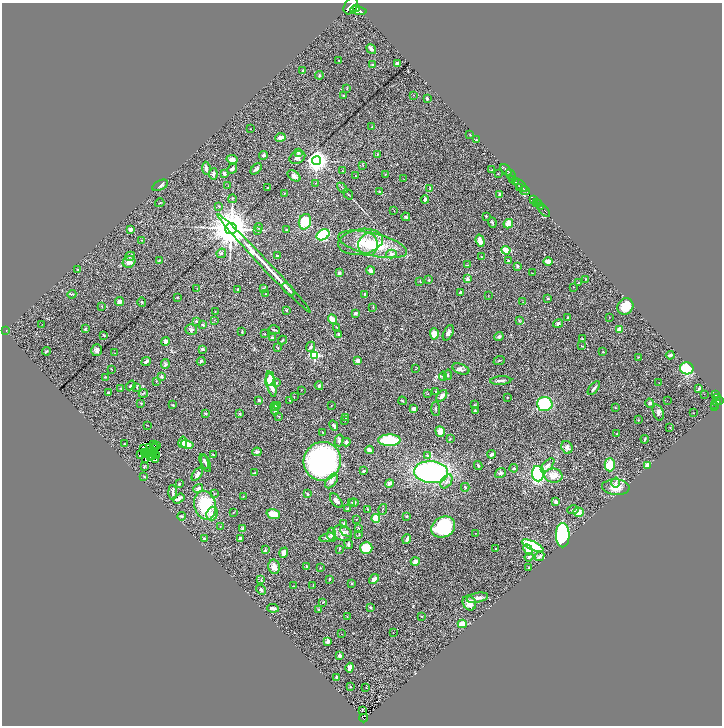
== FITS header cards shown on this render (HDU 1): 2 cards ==
NAXIS1  =                 1440
NAXIS2  =                 1447

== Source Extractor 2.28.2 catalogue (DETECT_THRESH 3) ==
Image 1440 x 1447 px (HDU 1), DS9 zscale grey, zoomed out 1/2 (1 PNG px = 2 x 2 image px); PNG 724 x 728 px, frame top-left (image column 1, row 1446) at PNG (2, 3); each listed source drawn as its Kron ellipse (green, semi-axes under 4 px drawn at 4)
Background 1.17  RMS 0.058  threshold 0.175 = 3 sigma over >= 5 px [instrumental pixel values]
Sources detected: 411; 47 cannot appear on this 1/2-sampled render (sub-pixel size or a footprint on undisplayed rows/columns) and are neither listed nor drawn; the other 364 listed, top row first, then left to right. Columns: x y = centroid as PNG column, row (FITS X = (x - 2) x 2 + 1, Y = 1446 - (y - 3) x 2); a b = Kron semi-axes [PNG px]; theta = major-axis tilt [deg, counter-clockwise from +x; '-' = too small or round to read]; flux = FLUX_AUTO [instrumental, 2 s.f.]
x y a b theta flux
351 6 9 6 57 8700
356 8 4 3 - 1900
358 10 8 4 -10 3900
371 49 5 3 - 37
339 60 2 2 - 5.7
398 64 4 3 - 47
373 65 2 2 - 13
302 71 3 3 - 7.8
319 75 4 3 - 12
347 89 3 2 - 5.8
414 95 2 1 - 2.9
344 96 3 2 - 10
427 99 3 2 - 18
372 127 3 2 - 5.6
250 129 3 1 - 3.3
470 135 3 2 - 5.7
280 137 5 3 - 54
476 140 2 2 - 8.7
298 153 4 3 - 16
377 154 3 3 - 6.1
264 155 4 3 - 20
297 157 8 6 24 51
232 159 6 4 -13 63
317 161 4 4 - 8500
363 166 3 2 - 4.3
206 168 6 4 -83 39
232 169 6 4 45 21
256 169 7 3 46 28
492 170 2 2 - 7.3
506 170 7 3 -50 1800
342 171 3 2 - 5.5
224 173 4 3 - 31
213 174 5 3 - 25
385 174 2 2 - 4.6
498 174 3 2 - 5.2
511 175 6 2 -46 1900
294 176 7 4 -35 35
356 176 2 2 - 5
404 179 2 1 - 2.8
513 179 2 1 - 200
516 182 4 3 - 820
316 183 2 2 - 4
160 185 8 4 28 27
521 185 8 2 -46 950
228 186 2 1 - 2.8
519 187 4 1 - 260
268 188 2 1 - 4.6
342 188 6 2 -45 12
430 188 4 2 - 6.5
524 190 5 3 - 1500
379 191 3 2 - 10
284 193 2 1 - 3.9
348 194 5 2 - 11
500 194 4 3 - 16
232 199 4 2 - 8.4
425 199 4 3 - 25
534 200 3 3 - 810
536 202 2 2 - 930
160 203 5 1 - 4.8
538 204 2 2 - 940
219 206 3 3 - 7.2
541 207 3 2 - 240
544 210 8 2 -47 520
394 211 2 2 - 6.1
486 216 2 2 - 7.7
406 217 4 2 - 15
305 222 8 6 76 230
492 222 5 2 - 18
508 224 5 4 - 110
259 227 4 2 - 7.1
231 229 6 5 - 44000
286 229 3 2 - 5.1
130 230 3 3 - 50
258 230 3 3 - 12
323 235 7 5 31 850
142 240 3 3 - 7.2
480 241 6 4 -72 89
360 242 22 12 9 230
373 244 35 11 -14 560
368 245 11 9 84 190
506 250 5 3 - 100
221 253 5 3 - 17
391 254 5 4 - 34
130 256 5 4 - 18
277 256 3 3 - 16
481 257 2 1 - 3.7
159 260 4 2 - 9.6
508 261 3 3 - 12
548 261 4 3 - 91
129 262 6 5 - 63
264 263 67 3 -47 500
467 265 3 3 - 8.3
518 266 3 3 - 29
78 269 3 2 - 6.1
371 270 5 3 - 50
339 273 3 3 - 26
532 273 2 1 - 2.8
467 279 2 2 - 75
586 279 2 2 - 8.6
429 280 4 3 - 10
420 281 3 2 - 4.5
578 283 2 2 - 6.1
573 287 2 1 - 2.9
197 288 2 2 - 6.1
264 288 3 3 - 9.4
238 289 3 2 - 11
288 289 8 2 -46 33
460 292 3 3 - 19
72 294 4 1 - 6.2
265 294 3 2 - 5.4
364 294 4 2 - 9.9
488 296 2 1 - 4.9
177 297 2 2 - 11
548 299 3 2 - 7.9
119 302 4 4 - 39
142 302 4 3 - 12
523 302 2 2 - 4
102 306 3 2 - 5
625 306 8 7 - 190
373 307 3 2 - 6
286 310 3 2 - 7.9
215 311 2 1 - 3.5
355 313 3 3 - 23
568 317 3 2 - 5.8
609 318 2 2 - 3.5
332 319 5 3 - 120
214 320 2 2 - 3.7
519 320 3 3 - 8.5
196 321 2 2 - 27
41 324 2 2 - 38
558 324 5 3 - 24
203 325 3 3 - 20
336 327 3 2 - 9.1
85 329 4 3 - 13
191 329 6 5 - 27
619 329 2 2 - 130
274 330 6 2 -12 17
6 331 2 1 - 8
242 332 2 2 - 7.7
448 333 8 4 65 36
265 334 3 2 - 5.5
434 334 5 4 - 110
104 335 3 2 - 9.9
339 335 4 3 - 21
499 336 5 4 - 24
272 337 3 2 - 10
582 339 3 2 - 7.1
282 340 4 2 - 6.9
166 341 4 4 - 50
582 346 3 2 - 4.6
311 347 5 3 - 20
278 348 2 2 - 13
202 349 3 2 - 23
97 350 6 5 - 28
46 351 4 2 - 14
603 352 3 2 - 7.7
115 353 2 1 - 3.3
315 355 3 3 - 900
670 355 4 2 - 23
638 357 3 2 - 5
146 361 5 3 - 24
201 361 4 3 - 16
357 361 3 3 - 53
499 361 6 2 21 12
165 364 5 4 - 15
687 368 7 6 - 470
112 369 2 2 - 5.7
415 369 2 1 - 5.6
461 369 9 5 -20 30
448 375 5 3 - 14
162 376 3 3 - 36
443 376 4 4 - 19
106 377 3 2 - 5.6
270 379 7 4 75 170
501 380 10 3 4 38
156 381 3 2 - 3.9
276 383 3 3 - 9.3
659 383 2 1 - 7
271 384 13 4 -77 160
131 385 5 2 - 9.3
319 386 4 3 - 25
137 387 3 2 - 7.2
121 388 3 3 - 8
594 388 8 2 51 29
699 388 4 3 - 16
301 390 2 1 - 3.7
436 391 3 2 - 12
108 392 2 2 - 11
143 393 5 2 - 9.6
428 394 2 1 - 4.3
704 394 2 1 - 3.9
715 395 3 2 - 210
442 396 6 3 50 53
294 397 2 1 - 4.1
507 397 2 2 - 4.4
717 397 4 2 - 360
259 400 3 3 - 21
290 400 3 2 - 9.7
402 401 4 3 - 9.9
667 401 2 1 - 7.2
720 401 2 2 - 380
717 402 4 3 - 760
141 403 3 2 - 8.3
650 403 4 4 - 27
545 404 8 7 - 510
173 405 3 2 - 7.8
278 405 4 3 - 9.2
331 405 2 2 - 4.1
475 405 3 2 - 9.8
715 405 3 1 - 48
275 406 4 3 - 18
714 407 2 1 - 39
615 408 3 2 - 5.7
275 409 6 3 85 40
414 409 4 3 - 52
436 409 7 3 -86 16
475 411 3 3 - 15
658 412 8 5 -70 32
694 413 2 2 - 3.3
206 414 3 3 - 15
240 414 3 2 - 15
279 416 2 2 - 6.3
346 418 2 1 - 6.4
345 420 2 2 - 4.8
638 420 3 2 - 4.2
147 425 2 1 - 3.8
334 425 5 3 - 24
670 427 2 2 - 3.8
440 431 5 4 - 96
322 432 3 2 - 5.7
617 434 3 2 - 11
450 439 2 2 - 6.5
645 439 4 3 - 12
339 440 6 4 75 29
389 440 11 6 1 540
183 442 6 4 79 47
346 442 4 4 - 34
124 443 2 2 - 3.6
187 444 6 4 -13 130
153 445 2 1 - 1.7
156 445 2 1 - 8.5
149 447 3 1 - 5.1
567 447 6 5 - 33
143 448 2 1 - 4.1
155 448 2 1 - 1.2
370 450 4 3 - 56
150 451 3 1 - 3.1
155 452 3 1 - 1.3
257 452 5 3 - 26
144 453 3 1 - 2.3
148 453 2 1 - 1.3
153 454 2 1 - 2.2
213 454 3 2 - 7.4
492 454 4 2 - 36
140 455 2 1 - 6.1
152 456 2 1 - 3.2
156 456 2 1 - 2.3
428 456 4 3 - 22
150 457 2 1 - 2
146 458 3 1 - 0.87
156 459 2 2 - 0.17
204 461 8 3 -70 21
322 461 19 18 - 2600
206 464 9 3 -69 19
478 465 4 2 - 10
548 465 9 4 47 42
610 465 6 5 - 210
648 465 4 3 - 68
144 467 2 2 - 8.6
514 468 4 3 - 13
364 471 2 2 - 23
431 472 17 11 -4 2100
254 473 2 1 - 6.3
500 473 6 4 36 21
197 474 7 3 53 42
538 474 8 6 -88 1300
144 476 4 2 - 6.3
553 476 9 7 -4 110
332 481 8 5 54 47
447 481 8 5 54 40
389 483 4 3 - 41
615 483 5 4 - 22
179 484 3 2 - 8.6
465 487 4 3 - 12
616 487 14 7 -4 160
198 488 5 4 - 40
173 492 7 3 -87 28
214 493 3 2 - 3.5
307 494 3 2 - 13
243 496 3 2 - 5.7
179 499 6 3 33 51
336 501 8 4 -53 32
352 502 2 1 - 7.8
556 502 3 2 - 60
354 503 5 3 - 25
205 505 15 10 -76 550
348 509 3 3 - 25
367 509 2 2 - 4.2
383 509 5 2 - 8
573 510 5 3 - 17
233 512 2 2 - 4.7
578 512 5 4 - 120
212 513 7 5 71 45
273 514 7 4 -17 160
182 516 4 3 - 13
407 516 3 3 - 8.4
376 518 4 4 - 190
356 519 2 1 - 4.9
344 524 4 4 - 33
220 527 3 2 - 4.8
443 527 12 10 30 760
242 529 4 3 - 21
358 529 4 3 - 16
346 532 6 4 -28 24
342 533 10 7 -29 68
476 533 3 2 - 5.7
359 534 3 2 - 6.4
332 535 7 4 -86 27
563 535 12 7 -89 1800
327 537 8 3 16 31
204 538 3 2 - 14
240 538 4 3 - 15
407 539 5 3 - 27
348 544 5 3 - 17
533 546 12 4 -24 610
366 548 6 6 - 240
339 549 3 3 - 8.2
495 549 2 2 - 12
528 549 5 4 - 100
265 550 3 2 - 16
284 553 5 3 - 57
540 556 5 3 - 22
529 557 4 4 - 18
415 561 4 4 - 54
274 567 7 5 -76 79
306 567 2 2 - 9.5
320 567 2 2 - 6.3
529 567 2 2 - 12
329 579 3 3 - 12
374 579 6 4 43 36
261 580 3 2 - 6.8
352 583 3 2 - 7.7
313 585 2 2 - 4.7
294 586 2 1 - 3.5
261 590 5 4 - 23
477 598 11 5 11 37
323 602 3 2 - 5.6
469 603 8 6 -59 85
370 607 2 2 - 11
273 608 6 2 -6 37
319 610 3 2 - 10
347 616 3 2 - 5.1
422 616 2 2 - 4
462 624 4 3 - 240
393 632 2 2 - 13
341 634 2 1 - 3.5
328 641 3 2 - 70
340 656 3 3 - 43
350 668 5 3 - 45
337 677 4 3 - 13
350 687 2 2 - 8.1
366 687 2 1 - 5.2
362 711 2 1 - 6.9
364 718 4 2 - 88
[47 sub-pixel or undisplayed-footprint detections neither listed nor drawn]